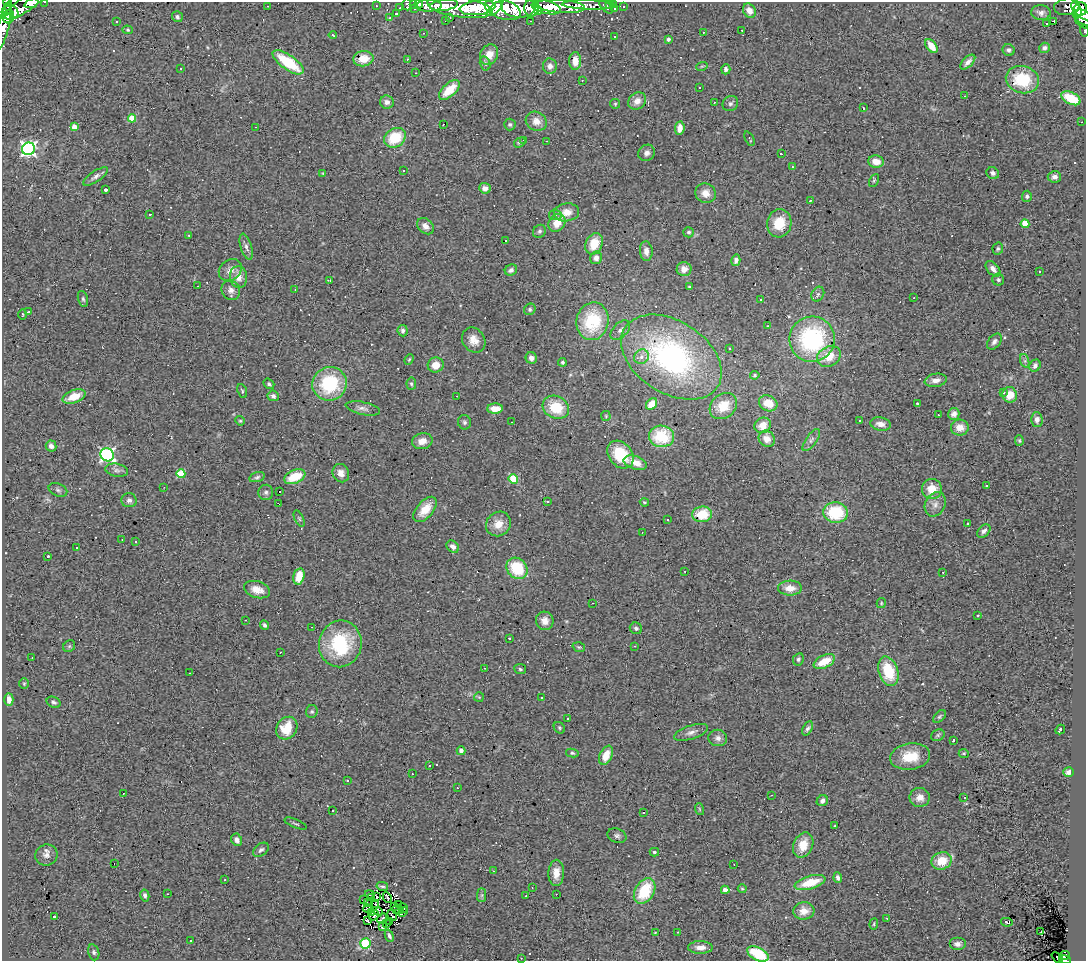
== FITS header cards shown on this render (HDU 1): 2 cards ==
NAXIS1  =                 1084
NAXIS2  =                  959

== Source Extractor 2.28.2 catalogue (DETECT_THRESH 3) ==
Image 1084 x 959 px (HDU 1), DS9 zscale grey, 1 PNG px = 1 image px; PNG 1088 x 963 px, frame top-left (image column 1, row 959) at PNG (2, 2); each listed source drawn as its Kron ellipse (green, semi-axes under 4 px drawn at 4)
Background 1.01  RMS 0.22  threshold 0.647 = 3 sigma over >= 5 px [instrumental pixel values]
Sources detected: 365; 3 with non-positive FLUX_AUTO (blend fragments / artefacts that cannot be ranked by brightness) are neither listed nor drawn; the other 362 listed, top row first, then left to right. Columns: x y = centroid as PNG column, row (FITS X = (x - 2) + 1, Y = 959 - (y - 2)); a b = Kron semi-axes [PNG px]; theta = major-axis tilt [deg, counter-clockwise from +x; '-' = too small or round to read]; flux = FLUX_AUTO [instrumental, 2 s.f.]
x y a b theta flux
7 2 4 2 - 160
45 2 3 2 - 22
32 3 7 3 21 370
25 4 24 7 34 1000
407 4 6 4 -85 88
419 4 4 3 - 200
614 4 3 3 - 33
414 5 2 2 - 12
444 5 14 5 7 1200
588 5 26 4 -2 490
609 5 3 3 - 22
267 6 2 2 - 12
376 6 2 2 - 8.9
429 6 13 6 1 950
561 6 24 6 -4 1800
460 7 33 10 -8 4300
518 7 17 10 -5 2400
546 7 15 6 -13 2200
606 7 8 3 -47 82
623 7 3 3 - 18
1067 7 13 8 8 200
400 8 2 2 - 8.3
478 8 18 7 7 3000
532 8 8 7 - 1400
615 8 3 3 - 31
7 9 7 3 64 1400
415 9 3 3 - 8.7
495 9 10 4 40 1500
503 9 19 9 -18 3700
1077 9 7 4 -59 2300
538 10 4 3 - 410
1080 10 8 6 52 2800
12 11 9 5 -51 2200
749 11 7 6 - 100
1041 13 10 7 -8 66
396 14 3 3 - 14
8 17 6 5 - 2000
177 17 6 5 - 29
1083 17 10 7 -31 810
390 18 4 3 - 13
450 18 3 2 - 19
446 20 2 2 - 15
530 21 2 2 - 7.7
1054 21 3 3 - 150
116 22 3 3 - 15
1046 23 3 3 - 60
1084 23 9 4 -25 200
3 27 24 6 76 620
128 30 5 4 - 20
742 30 3 2 - 12
1084 31 6 2 -81 32
703 32 3 3 - 61
423 33 2 2 - 8.1
333 35 4 2 - 11
615 37 2 2 - 11
668 39 4 3 - 54
931 46 8 5 -54 160
1044 48 5 5 - 56
1009 50 6 5 - 35
489 55 10 8 64 180
363 59 10 7 7 240
407 59 3 3 - 16
575 61 9 6 87 130
288 62 18 7 -35 660
968 62 9 5 45 69
485 63 7 5 -75 31
550 66 7 7 - 69
702 66 6 3 18 16
181 69 3 2 - 25
726 69 5 4 - 36
416 73 2 2 - 9.9
582 80 2 2 - 9.6
1022 80 17 13 -15 680
699 87 3 2 - 15
449 90 13 6 43 360
965 96 3 2 - 51
1071 98 10 6 -27 400
637 101 9 8 - 120
387 102 7 6 - 58
714 102 3 2 - 10
730 103 8 7 - 42
615 104 5 5 - 19
863 108 3 2 - 9.8
132 118 4 4 - 370
536 121 11 9 -27 130
1082 122 2 2 - 7.7
443 124 2 2 - 11
510 124 6 6 - 30
74 127 4 4 - 230
256 127 2 2 - 8.6
680 128 7 5 83 130
395 138 11 9 32 500
749 139 8 3 -62 18
523 140 2 2 - 7.4
546 141 3 2 - 14
520 142 6 4 31 25
29 149 6 6 - 4900
647 153 9 7 43 60
781 154 3 2 - 21
876 162 8 6 -9 160
792 167 3 2 - 8.9
404 170 2 2 - 11
323 173 4 3 - 11
993 173 6 5 - 49
95 176 14 5 33 63
1054 177 7 5 -5 59
874 181 7 4 63 20
485 188 5 5 - 89
105 190 4 3 - 46
706 193 10 9 - 140
1027 196 5 5 - 34
810 201 3 2 - 17
567 212 13 9 8 170
150 214 3 2 - 16
555 215 6 5 - 35
557 223 9 8 - 200
779 223 14 12 77 380
1025 224 4 4 - 320
425 226 9 7 -43 91
539 231 7 6 - 36
688 232 5 5 - 28
189 235 2 2 - 12
506 241 3 2 - 29
594 244 11 8 64 300
246 247 13 5 -73 63
998 249 6 5 - 28
646 251 10 6 -86 92
596 258 6 6 - 76
736 260 6 4 76 49
684 269 7 7 - 120
993 269 9 5 -48 82
230 270 12 10 39 120
511 270 6 5 - 44
1039 271 2 2 - 9.8
239 277 11 8 -85 140
330 280 4 2 - 22
998 280 6 6 - 31
197 286 2 2 - 7.8
689 287 3 2 - 14
231 290 10 9 - 84
295 290 3 2 - 12
818 294 8 6 62 40
914 298 2 2 - 10
83 299 8 5 -74 29
761 300 3 3 - 44
530 309 6 5 - 26
28 312 4 3 - 14
22 314 5 3 - 13
592 321 19 16 77 870
768 326 3 3 - 9
620 330 12 7 44 68
403 331 6 5 - 38
812 339 23 22 - 1800
474 340 13 11 -56 150
994 342 9 6 50 48
729 348 3 2 - 10
829 356 12 9 30 310
641 357 8 7 - 70
671 357 55 36 -33 3300
531 358 6 5 - 78
409 359 6 4 67 18
1025 361 7 4 -72 34
562 362 4 4 - 25
436 365 8 7 - 170
1035 366 6 5 - 49
755 375 5 4 - 19
936 380 11 6 9 93
269 384 6 4 -37 26
330 384 17 16 - 990
411 384 6 5 - 28
242 391 7 4 -70 23
1003 393 3 3 - 23
1010 395 8 7 - 210
74 396 12 6 21 260
273 396 6 5 - 44
457 396 2 2 - 8.6
768 403 9 7 -27 230
917 403 3 3 - 240
652 404 6 5 - 240
723 406 15 12 38 270
556 407 14 11 -26 460
363 408 17 6 -12 74
495 409 8 5 1 200
954 414 6 5 - 65
938 415 2 2 - 8.7
606 416 5 4 - 17
1037 419 7 6 - 61
240 421 5 4 - 17
860 421 3 2 - 15
464 422 7 6 - 37
512 422 2 2 - 6.7
880 424 10 6 -11 110
763 425 8 7 - 150
960 427 9 8 - 150
662 436 12 11 - 420
767 439 8 7 - 130
811 440 13 5 55 52
422 441 10 8 14 140
1019 441 5 4 - 17
51 446 6 5 - 58
107 455 7 6 - 3700
620 455 15 11 -51 580
635 463 12 6 -18 180
117 470 11 6 -11 53
341 473 9 8 - 100
181 474 4 4 - 640
257 477 8 4 16 33
295 477 11 6 22 400
513 479 5 4 - 750
987 486 3 3 - 29
164 487 3 2 - 7.3
932 489 10 10 - 270
58 490 10 6 -24 39
266 492 7 7 - 47
279 492 3 3 - 240
129 500 7 7 - 57
547 501 3 3 - 41
644 502 4 3 - 15
279 504 3 2 - 11
935 504 13 10 63 110
425 509 15 8 49 270
836 513 12 10 -6 730
702 514 10 7 6 390
299 519 8 4 -63 25
667 520 3 3 - 48
498 524 13 11 43 190
968 524 3 3 - 19
984 531 8 5 43 54
642 533 2 2 - 8.3
122 539 2 2 - 9
136 541 3 3 - 28
453 547 7 5 -48 77
77 548 2 2 - 10
48 556 3 3 - 24
517 568 11 9 -45 580
685 571 2 2 - 11
943 572 3 2 - 21
299 576 8 5 76 250
790 588 12 7 1 150
257 590 13 8 -17 190
593 603 3 2 - 49
881 603 5 4 - 17
978 615 3 3 - 130
245 620 2 2 - 8.4
545 621 9 9 - 110
264 625 5 3 - 30
312 627 2 2 - 8.7
636 628 6 5 - 38
509 638 2 2 - 13
340 644 23 21 77 1000
69 646 6 5 - 24
635 646 3 3 - 11
579 647 6 4 -19 20
280 652 3 2 - 20
32 658 3 2 - 16
798 659 6 5 - 31
824 661 11 6 25 300
485 668 3 2 - 7.9
520 669 6 5 - 24
888 671 15 9 -73 570
190 673 2 2 - 8.9
24 684 5 4 - 18
479 697 5 5 - 19
542 698 3 2 - 19
9 699 6 4 -88 96
54 702 7 5 -25 34
312 712 6 6 - 27
939 717 7 4 45 25
568 719 3 2 - 24
287 728 12 10 54 390
559 728 6 5 - 22
807 728 8 4 60 42
1060 730 5 3 - 39
691 732 18 7 18 86
938 735 7 5 29 25
718 738 9 8 - 69
954 740 3 3 - 55
461 751 4 4 - 42
572 753 6 4 -11 24
964 753 5 4 - 17
606 755 10 6 66 220
910 757 20 13 8 390
429 765 3 2 - 17
1069 772 5 4 - 52
412 774 2 2 - 8.9
347 781 3 3 - 30
457 788 3 2 - 9.7
123 793 2 2 - 54
771 795 3 2 - 14
920 797 10 9 - 120
964 798 3 2 - 52
822 801 6 5 - 64
699 809 6 3 -71 17
333 810 3 2 - 21
643 813 3 2 - 27
295 824 12 2 -22 21
835 826 3 3 - 15
617 836 10 7 -21 44
237 840 6 5 - 62
803 845 13 9 66 290
261 850 9 6 38 39
654 852 5 4 - 27
46 855 11 10 - 85
942 861 10 8 20 300
114 863 2 2 - 33
734 864 2 2 - 12
493 871 3 3 - 13
556 873 13 8 89 160
838 877 5 4 - 45
225 880 3 2 - 13
810 882 16 6 16 410
382 886 6 3 -13 27
532 888 2 2 - 8.3
742 889 4 4 - 17
725 890 4 3 - 190
645 891 14 9 59 640
167 894 2 2 - 13
370 894 5 2 - 20
556 894 2 2 - 7
145 895 6 4 -76 37
482 895 7 4 89 26
526 896 3 2 - 21
371 897 3 2 - 14
377 897 3 2 - 13
387 898 5 2 - 27
363 899 3 2 - 6.1
367 903 3 2 - 9.8
376 904 3 2 - 8.3
399 904 3 3 - 12
394 907 3 2 - 6.5
368 908 4 3 - 30
403 908 5 3 - 24
397 910 6 2 -14 16
804 911 10 8 5 160
371 912 3 2 - 9.6
379 912 4 2 - 15
403 912 5 3 - 5.7
392 915 6 2 -63 17
374 916 5 3 - 15
54 917 3 3 - 210
382 918 5 2 - 21
887 918 3 2 - 8.2
368 921 4 3 - 32
390 922 2 2 - 4
1007 922 6 3 -11 44
387 924 2 2 - 7.2
874 924 5 4 - 17
382 926 4 3 - 17
655 932 3 2 - 12
678 932 3 2 - 130
1041 932 4 2 - 34
389 936 6 3 -67 36
190 941 3 3 - 36
365 943 5 5 - 1000
957 944 8 6 0 71
700 947 12 6 -1 110
94 952 8 5 -74 34
758 954 11 6 -27 600
1064 956 5 4 - 250
1057 957 6 3 -41 38
521 958 3 2 - 8.4
1065 960 6 2 -8 1100
At the frame edge (FLAGS 8, measured only in part): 11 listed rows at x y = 7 2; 45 2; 32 3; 407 4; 419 4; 1083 17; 1084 23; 3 27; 1084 31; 758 954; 1065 960
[3 non-positive-flux detections neither listed nor drawn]